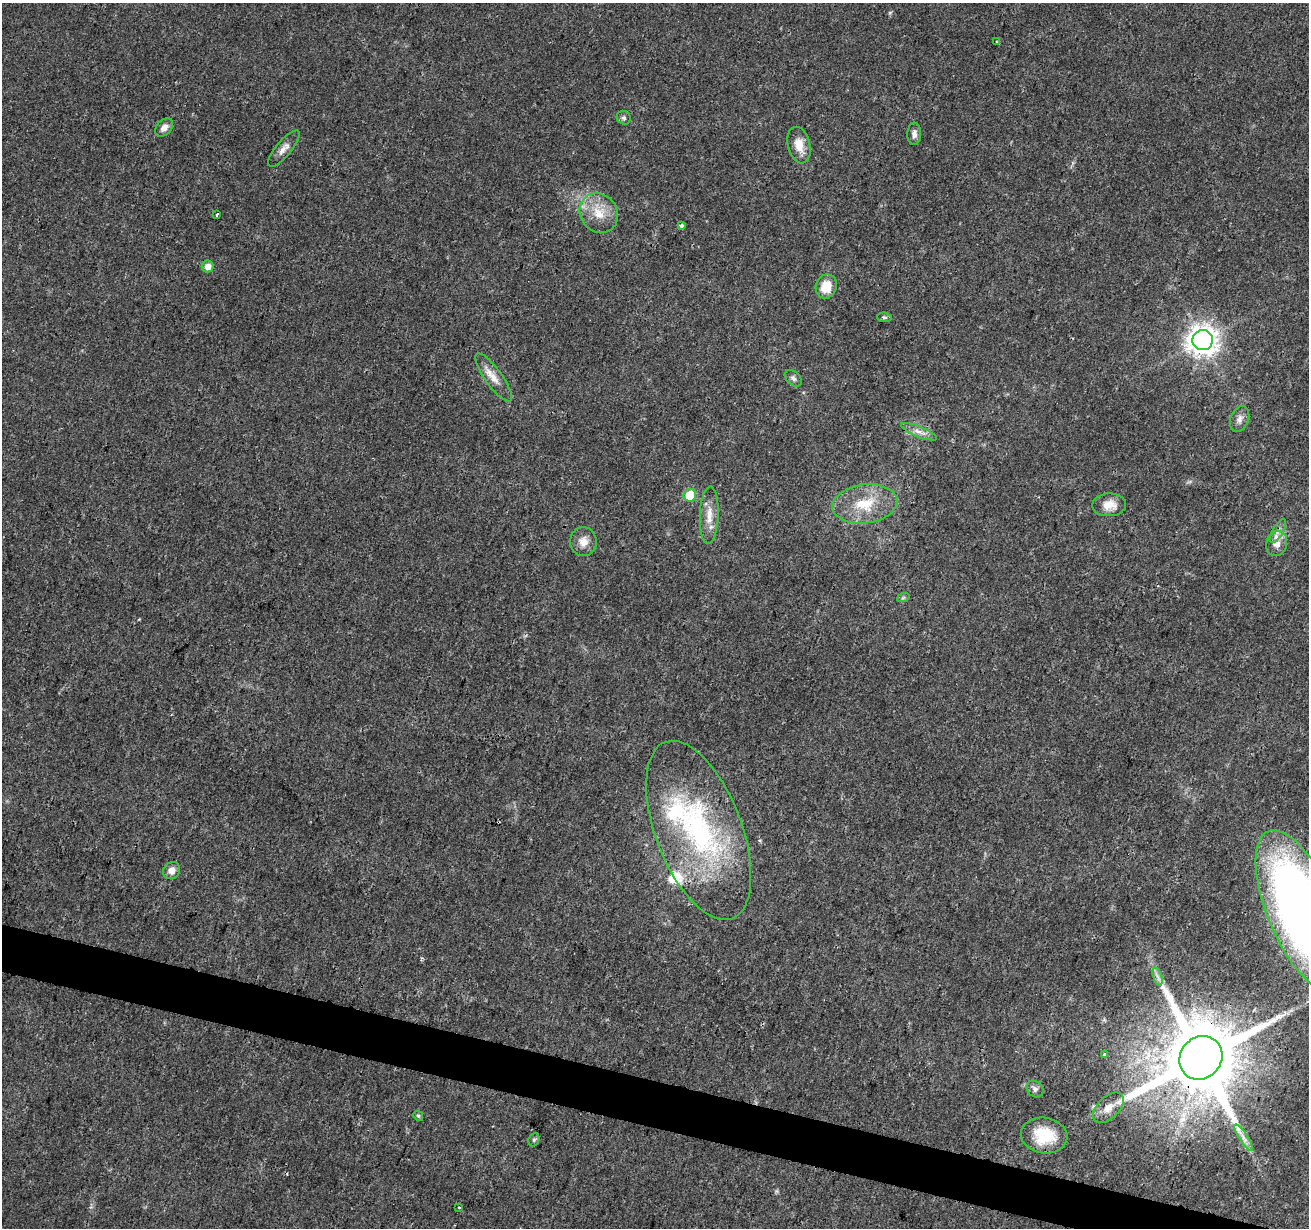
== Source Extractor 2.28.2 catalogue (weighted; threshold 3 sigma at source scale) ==
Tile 6 of 4 x 4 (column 2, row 2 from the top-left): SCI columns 1314-2620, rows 2736-3961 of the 5235 x 5407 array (HDU 1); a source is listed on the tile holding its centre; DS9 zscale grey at full resolution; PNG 1311 x 1230 px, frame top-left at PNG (2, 3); each listed source drawn as its Kron ellipse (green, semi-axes under 4 px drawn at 4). Shown black and unused: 3% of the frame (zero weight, under 3 of 4 exposures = <1% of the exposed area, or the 3 px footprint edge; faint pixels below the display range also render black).
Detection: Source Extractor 2.28.2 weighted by HDU 2 'WHT'; one run over the whole footprint, this tile lists its part. Background 0.0247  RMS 0.0022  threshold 0.0101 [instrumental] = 3 sigma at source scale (4.5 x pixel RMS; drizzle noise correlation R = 1.50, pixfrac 1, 0.0396/0.0396 arcsec/px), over >= 5 px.
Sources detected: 40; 2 inside a brighter listed object's ellipse — not listed separately; the other 38 listed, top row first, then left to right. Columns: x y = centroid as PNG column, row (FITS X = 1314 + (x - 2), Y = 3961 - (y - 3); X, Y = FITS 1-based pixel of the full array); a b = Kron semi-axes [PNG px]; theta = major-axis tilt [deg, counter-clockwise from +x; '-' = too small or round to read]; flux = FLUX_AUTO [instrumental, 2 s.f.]
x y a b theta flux
997 42 3 3 - 0.46
624 118 7 6 - 0.54
164 128 10 7 47 1.4
914 134 11 7 89 1
799 145 18 11 -76 3.1
284 149 23 7 50 1.7
599 213 20 18 -53 5.2
217 214 3 3 - 0.98
681 226 3 3 - 0.75
208 266 6 6 - 1.6
826 286 12 10 70 4.4
884 317 7 4 -4 0.42
1203 340 10 10 - 260
494 377 29 8 -54 2.9
793 378 10 6 -44 0.73
1240 419 13 9 69 1.4
919 432 19 5 -22 1.6
690 495 6 6 - 7.7
865 504 33 19 7 8.5
1109 505 17 11 3 3
709 515 29 9 88 3.3
1278 531 13 5 59 1.2
583 542 14 13 - 2.4
1277 544 13 10 72 2
903 598 6 4 19 0.32
699 830 94 43 -69 48
172 870 9 8 - 1.6
1301 911 87 34 -67 210
1158 976 9 4 -71 0.81
1104 1054 3 3 - 0.7
1201 1058 23 20 49 2700
1035 1089 9 7 -44 0.88
1108 1108 18 11 44 2.4
418 1116 5 4 - 0.33
1044 1136 23 18 -9 8
1243 1138 15 4 -57 1.2
534 1140 7 5 68 0.43
459 1208 3 2 - 0.37
Overlapping masked pixels (flux is a lower limit): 1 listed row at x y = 1201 1058
Isophote crosses this tile's border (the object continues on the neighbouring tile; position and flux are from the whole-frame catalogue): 1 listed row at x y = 1301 911